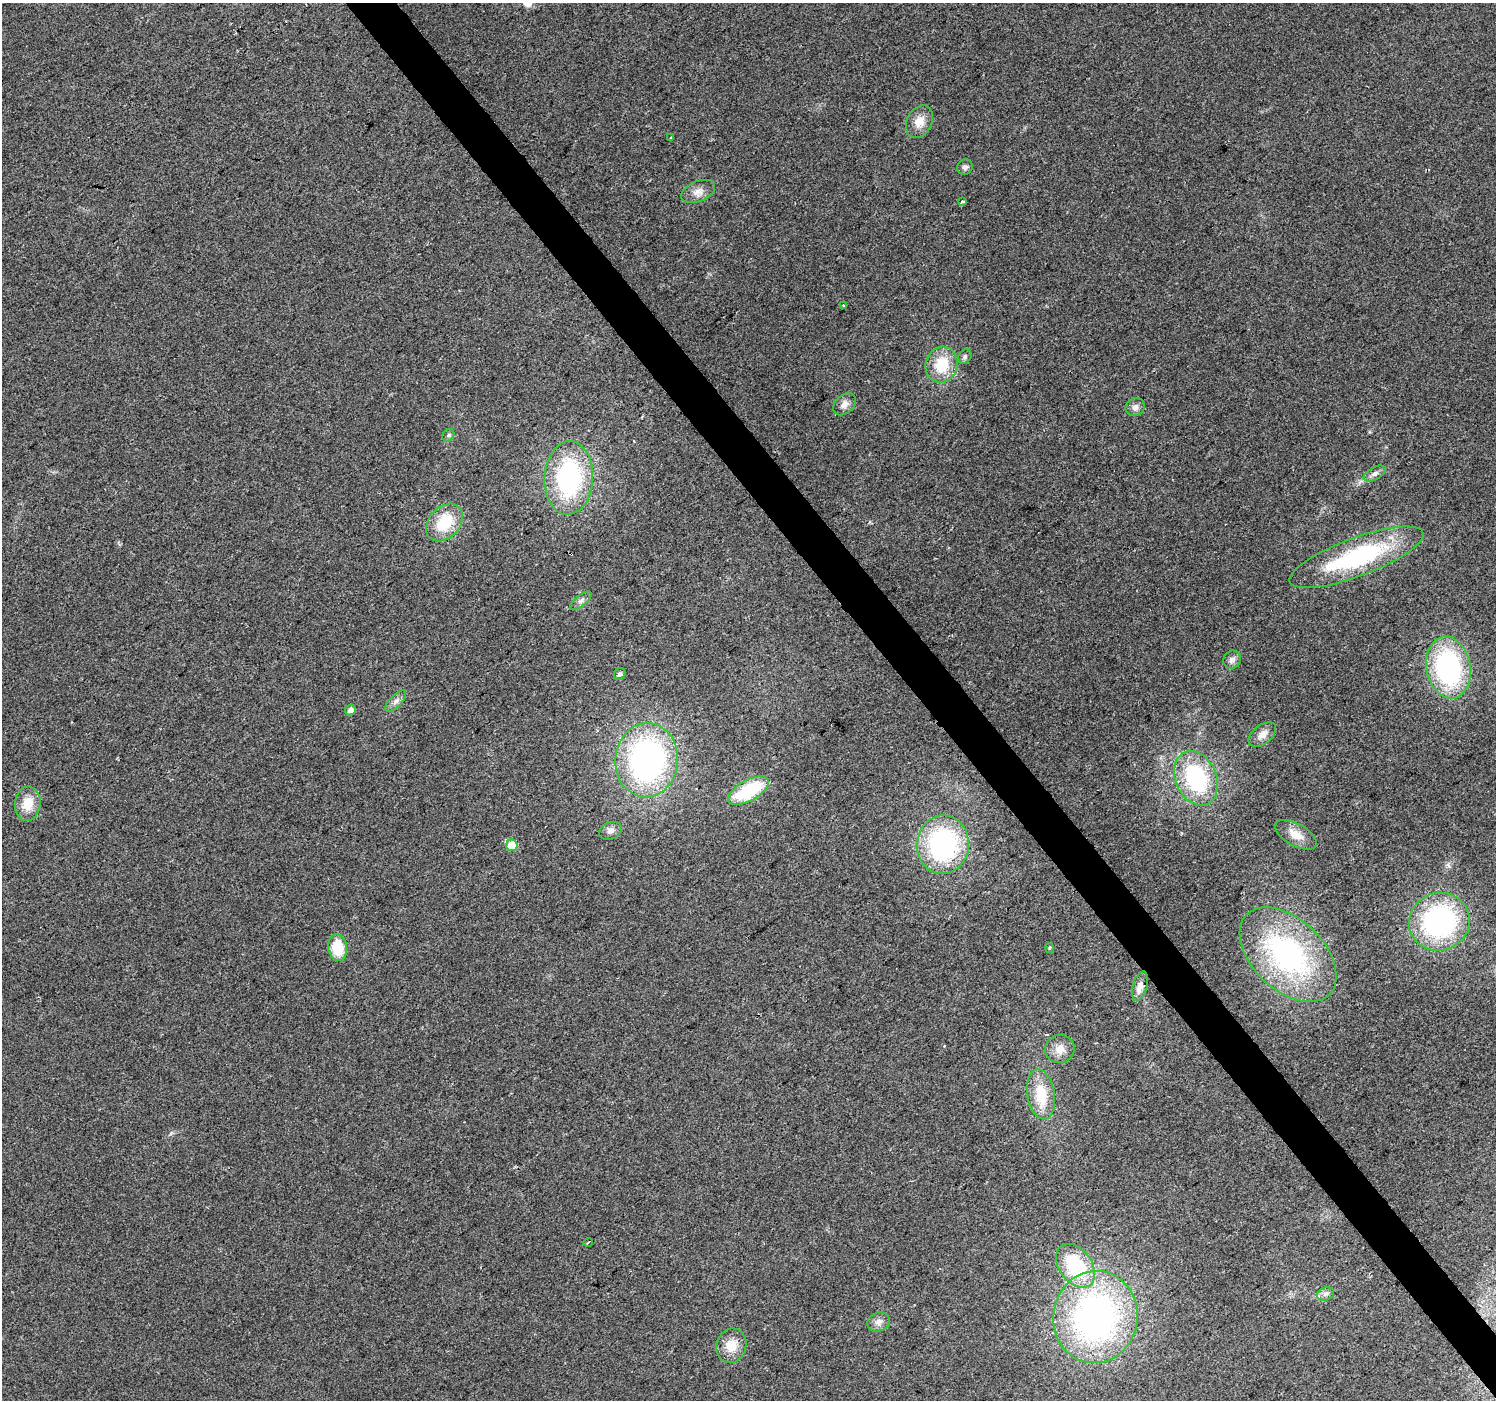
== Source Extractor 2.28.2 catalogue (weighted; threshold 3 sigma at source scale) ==
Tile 6 of 4 x 4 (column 2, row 2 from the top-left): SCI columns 1495-2988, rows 2928-4325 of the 5978 x 5921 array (HDU 1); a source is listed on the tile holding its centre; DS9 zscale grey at full resolution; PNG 1498 x 1402 px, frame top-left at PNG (2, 3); each listed source drawn as its Kron ellipse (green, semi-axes under 4 px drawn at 4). Shown black and unused: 3% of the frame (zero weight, under 2 of 3 exposures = <1% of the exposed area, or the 3 px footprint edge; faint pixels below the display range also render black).
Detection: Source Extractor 2.28.2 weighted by HDU 2 'WHT'; one run over the whole footprint, this tile lists its part. Background 0.0727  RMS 0.0088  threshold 0.0398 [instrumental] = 3 sigma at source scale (4.5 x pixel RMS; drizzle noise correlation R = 1.50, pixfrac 1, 0.0396/0.0396 arcsec/px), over >= 5 px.
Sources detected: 45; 2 cosmic-ray / hot-pixel residue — neither listed nor drawn; the other 43 listed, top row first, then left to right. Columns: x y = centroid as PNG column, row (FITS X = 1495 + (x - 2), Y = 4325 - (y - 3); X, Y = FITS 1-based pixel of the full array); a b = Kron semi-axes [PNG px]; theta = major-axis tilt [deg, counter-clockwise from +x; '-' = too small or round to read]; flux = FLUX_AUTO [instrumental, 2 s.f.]
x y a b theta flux
919 122 17 12 63 12
671 138 3 3 - 3.7
965 167 8 7 - 2.9
698 191 18 10 23 7.7
962 201 3 3 - 2.6
844 305 3 3 - 2.4
965 357 8 6 56 2
942 365 18 16 73 28
845 404 13 9 43 5.6
1135 407 10 8 37 4.2
448 435 7 5 46 1.9
1375 474 12 6 28 3.8
569 478 37 24 87 120
444 522 21 15 47 33
1356 557 71 19 20 110
581 601 13 5 39 3.3
1232 660 9 8 - 4
1448 668 31 22 -79 130
620 674 6 5 - 2.4
396 701 13 6 46 4
350 710 5 5 - 4.6
1262 735 16 9 38 7
647 760 37 31 86 240
1196 778 28 20 -66 85
748 791 22 10 29 58
28 804 17 13 83 16
610 831 11 8 25 4.5
1296 835 23 11 -29 11
512 845 6 5 - 20
943 845 29 26 85 140
1439 922 31 28 20 150
338 948 13 9 -82 28
1049 948 5 3 - 0.94
1288 955 58 35 -43 180
1140 986 15 7 74 6.3
1060 1049 15 14 - 9.7
1041 1094 25 13 -81 28
588 1242 5 3 - 0.94
1076 1266 24 16 -54 57
1325 1294 9 6 17 3.1
1095 1317 46 42 79 300
878 1322 11 9 21 4.9
731 1346 17 14 71 15